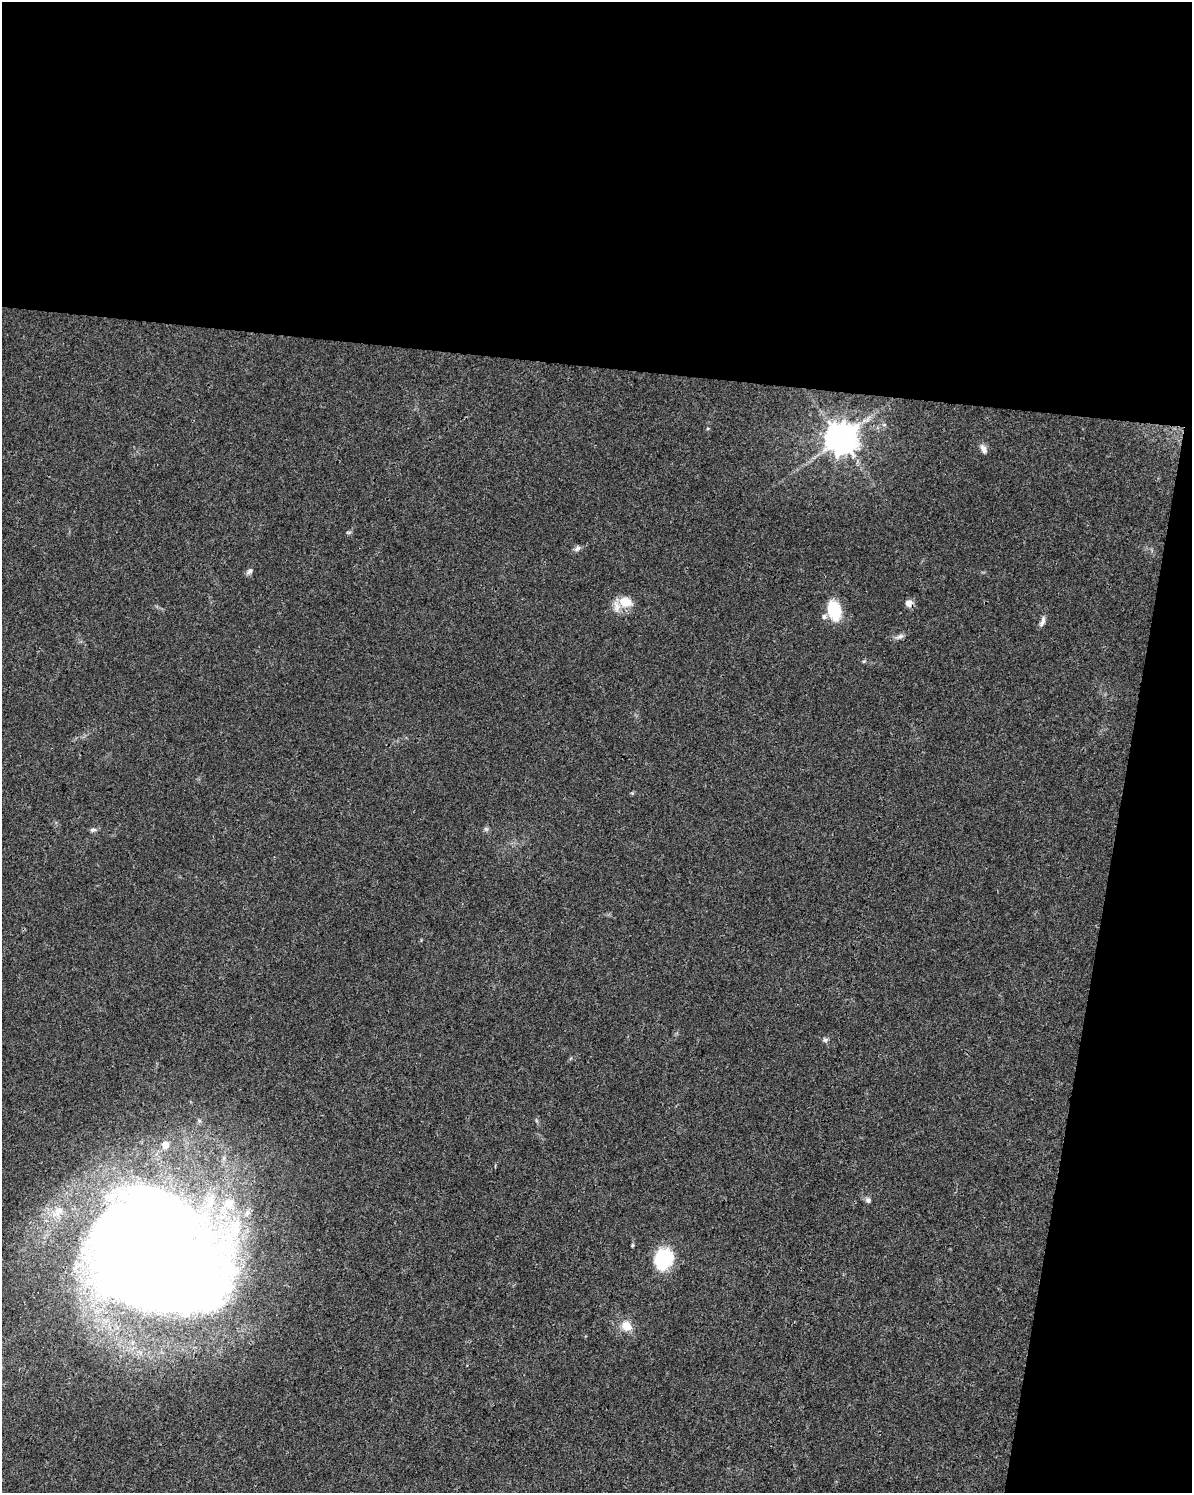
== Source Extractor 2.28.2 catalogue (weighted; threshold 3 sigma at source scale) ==
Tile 4 of 4 x 3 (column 4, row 1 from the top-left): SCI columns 3577-4766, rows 3266-4756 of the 4766 x 4982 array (HDU 1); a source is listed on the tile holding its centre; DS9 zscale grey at full resolution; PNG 1194 x 1495 px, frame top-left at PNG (2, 2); no overlay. Shown black and unused: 30% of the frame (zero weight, under 3 of 4 exposures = <1% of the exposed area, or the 3 px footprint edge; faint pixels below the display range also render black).
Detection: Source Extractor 2.28.2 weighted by HDU 2 'WHT'; one run over the whole footprint, this tile lists its part. Background 0.0281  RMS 0.0032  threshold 0.0146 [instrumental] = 3 sigma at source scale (4.5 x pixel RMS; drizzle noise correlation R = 1.50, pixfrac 1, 0.0396/0.0396 arcsec/px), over >= 5 px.
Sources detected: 23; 1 inside a brighter object's white glare — not listed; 3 inside a brighter listed object's ellipse — not listed separately; the other 19 listed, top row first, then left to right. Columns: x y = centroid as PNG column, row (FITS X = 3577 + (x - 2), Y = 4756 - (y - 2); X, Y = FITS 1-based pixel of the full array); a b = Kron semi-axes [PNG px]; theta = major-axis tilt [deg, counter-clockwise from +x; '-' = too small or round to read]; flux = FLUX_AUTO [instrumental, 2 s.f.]
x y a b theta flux
840 438 10 9 - 610
984 449 13 7 -67 1.6
348 532 6 4 -1 0.44
577 549 9 6 34 1.1
250 571 10 6 46 0.96
625 602 17 12 -13 5.4
908 603 9 8 - 1.9
834 611 23 14 -75 11
1042 621 15 6 72 1.4
900 636 13 5 24 1.2
864 661 6 3 18 0.37
93 830 10 5 4 0.78
825 1040 8 5 16 0.72
165 1145 7 6 - 3.1
868 1200 7 6 - 0.94
632 1245 6 4 89 0.4
153 1256 132 102 -37 700
663 1259 21 17 62 19
626 1326 14 11 -35 4.2
Overlapping masked pixels (flux is a lower limit): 1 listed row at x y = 153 1256